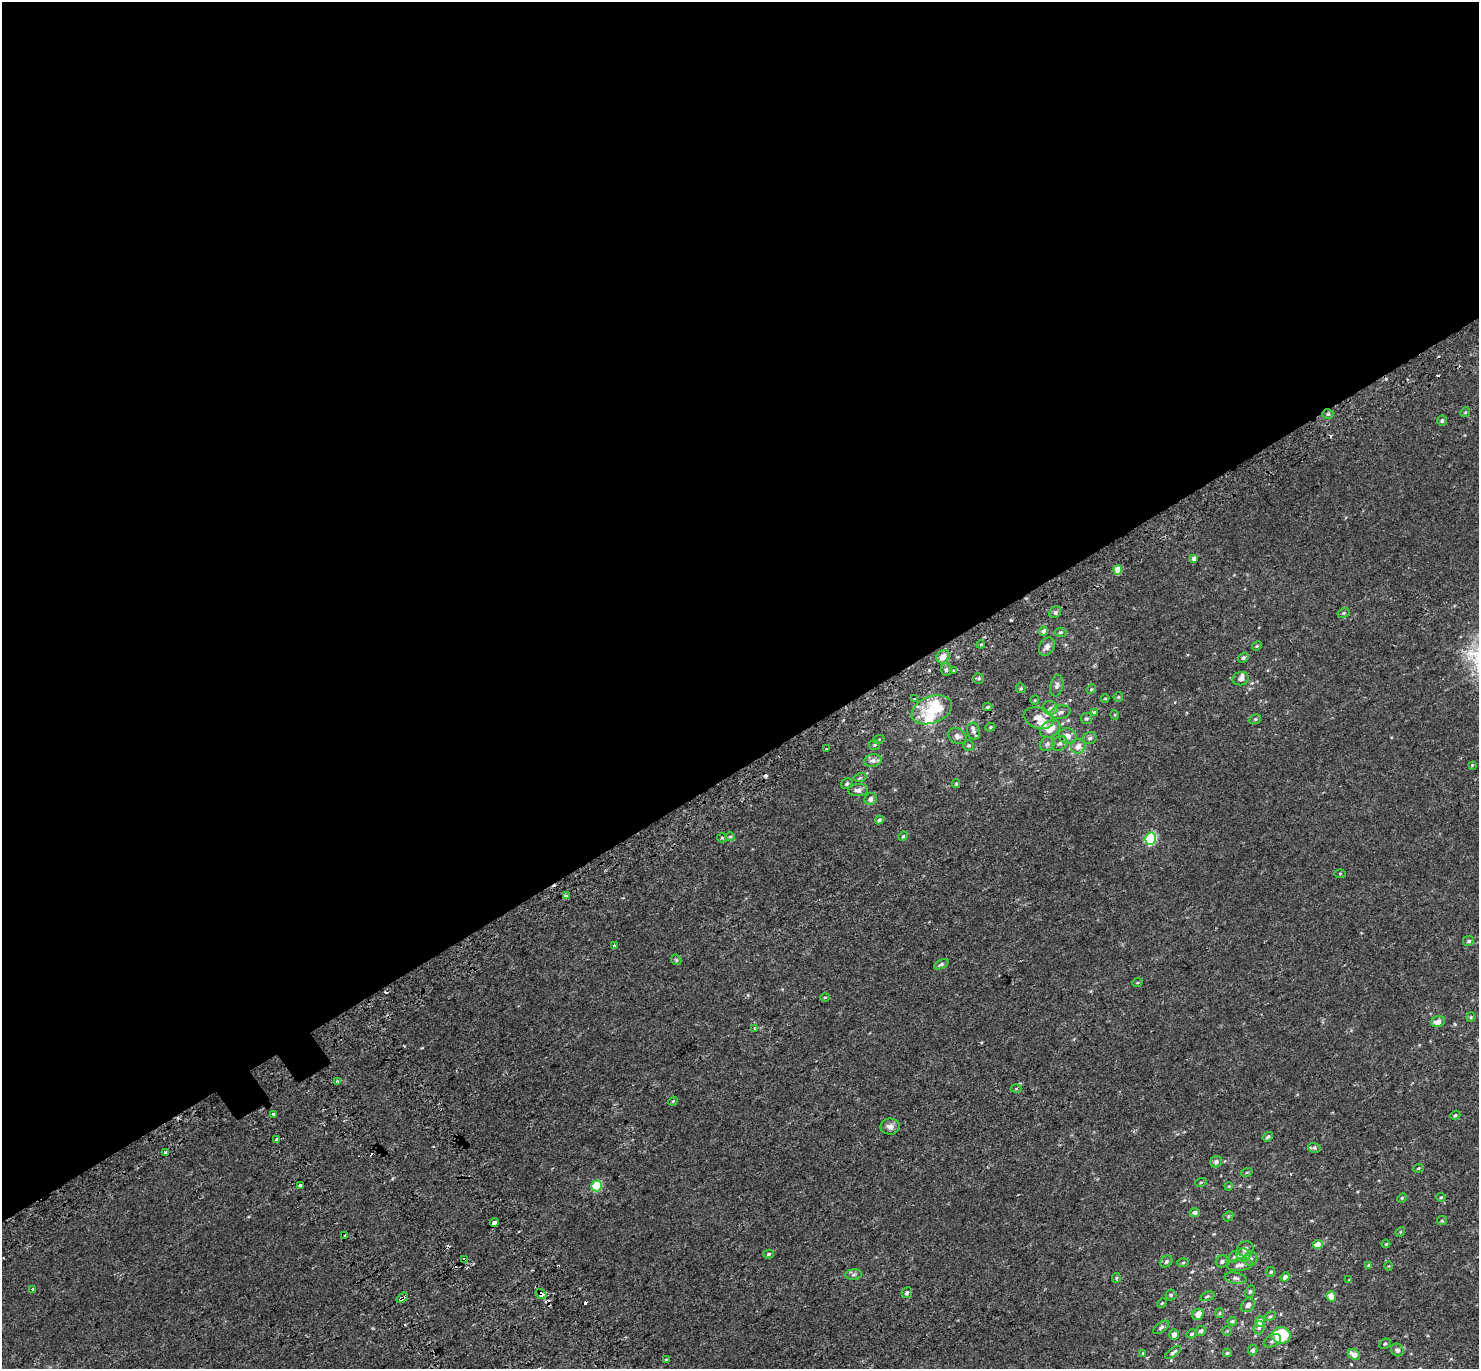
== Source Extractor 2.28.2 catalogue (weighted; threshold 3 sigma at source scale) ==
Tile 2 of 4 x 4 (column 2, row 1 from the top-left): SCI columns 1556-3032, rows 4335-5701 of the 6079 x 5979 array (HDU 1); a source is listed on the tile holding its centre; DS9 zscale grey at full resolution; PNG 1481 x 1371 px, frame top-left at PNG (2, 2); each listed source drawn as its Kron ellipse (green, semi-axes under 4 px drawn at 4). Shown black and unused: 56% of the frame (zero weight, under 2 of 3 exposures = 5% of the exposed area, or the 3 px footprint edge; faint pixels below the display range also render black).
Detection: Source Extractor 2.28.2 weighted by HDU 2 'WHT'; one run over the whole footprint, this tile lists its part. Background 0.00379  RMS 0.0027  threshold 0.012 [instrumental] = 3 sigma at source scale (4.5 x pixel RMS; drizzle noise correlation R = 1.50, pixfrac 1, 0.0396/0.0396 arcsec/px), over >= 5 px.
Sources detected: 164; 3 inside a brighter object's white glare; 11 cosmic-ray / hot-pixel residue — neither listed nor drawn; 4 inside a brighter listed object's ellipse — not listed separately; the other 146 listed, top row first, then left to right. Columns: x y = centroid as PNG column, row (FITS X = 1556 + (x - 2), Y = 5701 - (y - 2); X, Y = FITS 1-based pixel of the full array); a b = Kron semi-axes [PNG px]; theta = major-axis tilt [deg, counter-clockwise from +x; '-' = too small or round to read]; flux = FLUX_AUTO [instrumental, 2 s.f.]
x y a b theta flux
1465 412 5 4 - 0.28
1328 414 5 5 - 0.49
1442 421 5 5 - 0.5
1194 559 4 4 - 1
1118 570 4 4 - 4.3
1055 612 6 5 - 0.52
1344 613 6 4 28 0.4
1043 631 5 4 - 0.8
1060 632 6 4 4 0.37
981 644 4 3 - 0.2
1257 646 5 4 - 0.34
1047 647 10 7 59 1.2
943 657 7 6 - 2.3
1243 658 5 4 - 0.59
946 670 6 5 - 0.63
953 671 3 2 - 0.5
979 678 5 5 - 0.42
1241 679 8 6 11 0.97
1057 686 11 6 78 0.79
1021 688 5 4 - 0.32
1091 689 5 4 - 0.26
1118 697 5 5 - 0.3
1105 698 4 3 - 0.2
915 699 4 3 - 0.46
1035 700 5 3 - 0.19
988 707 5 3 - 0.33
1050 708 7 7 - 0.88
932 710 21 13 21 8.4
1060 712 10 6 14 0.91
1094 712 3 3 - 0.68
1115 715 5 3 - 0.22
1039 718 15 10 -19 2.3
1086 718 5 5 - 0.45
1255 719 6 4 22 0.36
990 727 5 4 - 0.29
1050 729 11 7 32 3.4
974 731 8 6 -73 0.91
957 736 9 7 -25 1.1
1068 736 9 8 - 1.8
1090 738 7 6 - 0.64
879 739 5 3 - 0.26
1060 743 8 6 40 0.79
1047 744 8 6 44 0.76
874 745 5 5 - 0.36
969 745 5 5 - 0.42
1078 746 7 7 - 1.9
827 749 3 3 - 0.85
873 760 8 6 13 1.2
1472 765 4 3 - 0.24
860 778 6 3 19 0.3
847 784 6 5 - 0.57
956 784 4 4 - 0.25
858 790 10 6 4 1.1
871 799 6 6 - 1.1
879 820 4 3 - 0.63
730 836 5 3 - 0.28
903 836 5 4 - 0.32
722 838 5 4 - 0.36
1151 839 6 5 - 24
1340 873 5 4 - 0.24
566 896 4 3 - 0.87
1469 941 5 5 - 0.5
614 946 3 3 - 1.2
676 960 6 4 -46 0.34
941 964 8 4 27 0.5
1137 983 5 3 - 0.23
825 997 5 3 - 0.22
1471 1017 5 4 - 0.26
1438 1022 7 5 16 1.8
755 1029 3 3 - 0.6
338 1081 4 4 - 0.57
1016 1088 5 3 - 0.21
673 1101 5 3 - 0.22
274 1114 3 3 - 0.5
1455 1115 5 4 - 0.3
890 1126 9 8 - 1.2
1268 1137 6 3 37 0.43
277 1139 3 3 - 3.5
1314 1148 6 5 - 0.43
165 1152 3 3 - 1.1
1216 1162 6 5 - 0.9
1418 1168 5 4 - 0.29
1247 1172 6 3 19 0.28
1201 1182 6 3 19 0.26
300 1185 3 3 - 2.2
597 1186 5 5 - 12
1229 1186 4 3 - 0.22
1441 1197 4 4 - 0.31
1402 1198 5 4 - 0.3
1195 1213 5 4 - 0.88
1228 1216 5 4 - 0.39
1442 1221 5 4 - 0.3
494 1222 4 3 - 3.5
1400 1232 5 4 - 0.29
345 1236 3 3 - 1.4
1386 1244 4 3 - 0.24
1318 1245 4 4 - 2.8
1245 1249 8 7 - 0.89
769 1254 5 4 - 0.37
1243 1255 7 6 - 1.4
1234 1257 6 4 71 0.28
465 1259 4 3 - 9.5
1251 1259 7 6 - 0.71
1166 1261 6 5 - 0.57
1222 1261 6 6 - 0.65
1183 1263 5 3 - 0.28
1240 1265 13 6 8 1.2
1369 1265 4 4 - 0.23
1389 1266 5 3 - 0.18
1271 1272 5 4 - 0.32
854 1274 8 5 7 0.58
1285 1277 5 4 - 0.94
1116 1278 5 4 - 0.3
1236 1278 11 5 -10 0.72
1349 1280 4 4 - 0.21
32 1289 3 3 - 1.1
1250 1291 6 4 63 0.39
907 1293 5 5 - 0.7
541 1294 6 4 -38 2.1
1171 1295 5 5 - 0.38
1207 1296 7 4 19 0.42
1331 1296 5 5 - 1.7
402 1298 6 3 41 2.4
1162 1303 5 3 - 0.24
1248 1305 8 6 49 1
1220 1313 5 4 - 0.31
1198 1314 6 5 - 1.8
1270 1316 6 4 27 0.33
1232 1321 5 4 - 0.33
1260 1322 5 5 - 2
1161 1327 9 4 37 0.53
1259 1328 7 5 73 0.57
1201 1331 5 4 - 0.58
1227 1331 4 4 - 0.22
1192 1334 5 4 - 0.35
1174 1335 5 5 - 1.1
1281 1335 9 8 - 10
1273 1341 9 5 29 0.82
1385 1344 6 5 - 0.44
1253 1350 5 4 - 0.68
1397 1350 7 6 - 0.7
1173 1352 9 4 38 0.52
1143 1353 4 3 - 0.19
1227 1353 4 4 - 0.32
1354 1354 6 5 - 1.6
666 1359 3 3 - 0.33
Overlapping masked pixels (flux is a lower limit): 5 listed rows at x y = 1328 414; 277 1139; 465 1259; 541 1294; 402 1298